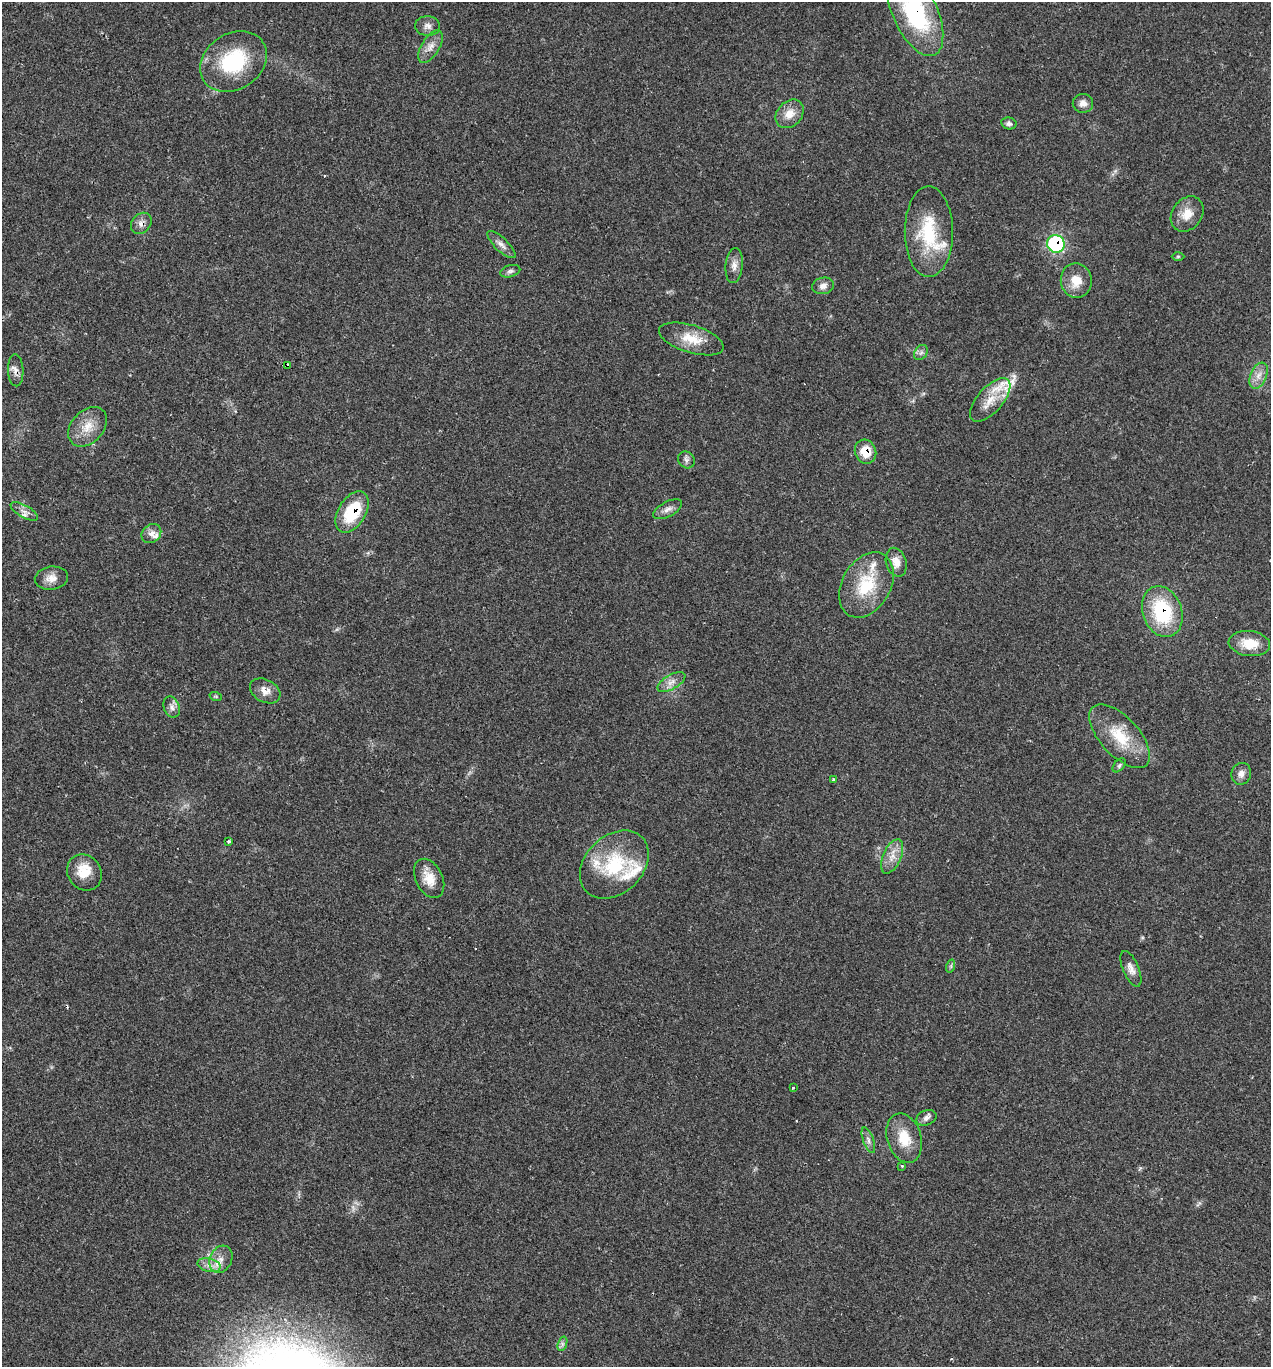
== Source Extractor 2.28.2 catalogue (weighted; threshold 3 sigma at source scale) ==
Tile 11 of 4 x 4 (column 3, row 3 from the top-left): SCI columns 2812-4080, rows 1370-2734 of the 5483 x 5469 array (HDU 1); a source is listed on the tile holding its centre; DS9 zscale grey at full resolution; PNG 1273 x 1369 px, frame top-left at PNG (2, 2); each listed source drawn as its Kron ellipse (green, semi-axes under 4 px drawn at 4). Shown black and unused: <1% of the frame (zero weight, under 2 of 3 exposures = <1% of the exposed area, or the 3 px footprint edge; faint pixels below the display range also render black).
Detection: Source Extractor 2.28.2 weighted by HDU 2 'WHT'; one run over the whole footprint, this tile lists its part. Background 0.0807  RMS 0.0059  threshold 0.0264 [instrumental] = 3 sigma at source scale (4.5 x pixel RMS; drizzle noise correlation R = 1.50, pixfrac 1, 0.05/0.05 arcsec/px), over >= 5 px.
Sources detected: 66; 1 cosmic-ray / hot-pixel residue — neither listed nor drawn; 7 inside a brighter listed object's ellipse — not listed separately; the other 58 listed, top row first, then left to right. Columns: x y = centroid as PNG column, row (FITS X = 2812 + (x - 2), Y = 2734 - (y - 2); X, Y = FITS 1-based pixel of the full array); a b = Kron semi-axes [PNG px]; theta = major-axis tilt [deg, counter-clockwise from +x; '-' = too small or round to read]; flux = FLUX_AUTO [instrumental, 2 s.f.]
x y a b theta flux
915 12 47 22 -65 75
428 26 12 10 -4 3.4
430 47 18 9 59 5.2
233 61 35 28 33 45
1083 103 10 9 - 3.4
790 114 16 12 45 7.7
1009 123 8 6 -11 1.8
1187 214 19 15 53 9.1
141 223 11 9 48 3.6
929 232 45 24 -90 34
1056 244 9 8 - 63
501 245 18 6 -44 3.3
1178 256 6 4 1 0.9
734 266 17 8 84 4
510 271 10 6 16 1.7
1076 281 17 15 -80 9.9
823 286 11 8 12 3.2
691 339 33 14 -17 14
921 353 8 6 54 1.8
288 365 4 3 - 6.5
16 370 16 8 -87 3.7
1258 376 14 8 67 4.8
990 400 27 12 48 12
88 427 22 16 47 11
865 452 12 10 -66 11
686 460 9 7 -53 2
668 509 16 7 28 3.3
24 511 15 6 -30 3.4
352 512 23 13 59 28
151 533 10 8 42 3.6
896 562 15 10 -73 6
51 578 17 11 8 5.4
866 585 35 24 60 29
1162 612 26 19 -70 42
1249 644 21 12 -6 13
671 682 15 7 31 4.3
265 691 16 11 -28 5.3
216 697 6 4 -19 0.73
172 707 11 8 -67 2.8
1120 736 39 19 -47 23
1119 765 8 5 46 1.3
1241 774 11 9 72 3.5
833 779 3 3 - 0.67
229 841 3 3 - 1.7
892 856 18 9 66 6.5
614 865 39 29 44 39
84 872 19 16 -53 12
429 878 21 13 -64 9.3
951 966 7 4 72 1
1131 969 19 8 -67 4.2
793 1088 3 3 - 1.2
926 1118 10 7 21 2.5
904 1138 25 17 -73 15
868 1140 13 5 -70 2.3
902 1166 3 3 - 2.6
221 1259 14 11 63 5.7
209 1265 12 6 -14 4
562 1344 7 4 72 1.6
Overlapping masked pixels (flux is a lower limit): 8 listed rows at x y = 915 12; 141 223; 1056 244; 288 365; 16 370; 865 452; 352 512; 1162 612
Isophote crosses this tile's border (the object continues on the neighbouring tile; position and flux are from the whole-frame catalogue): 1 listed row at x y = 915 12